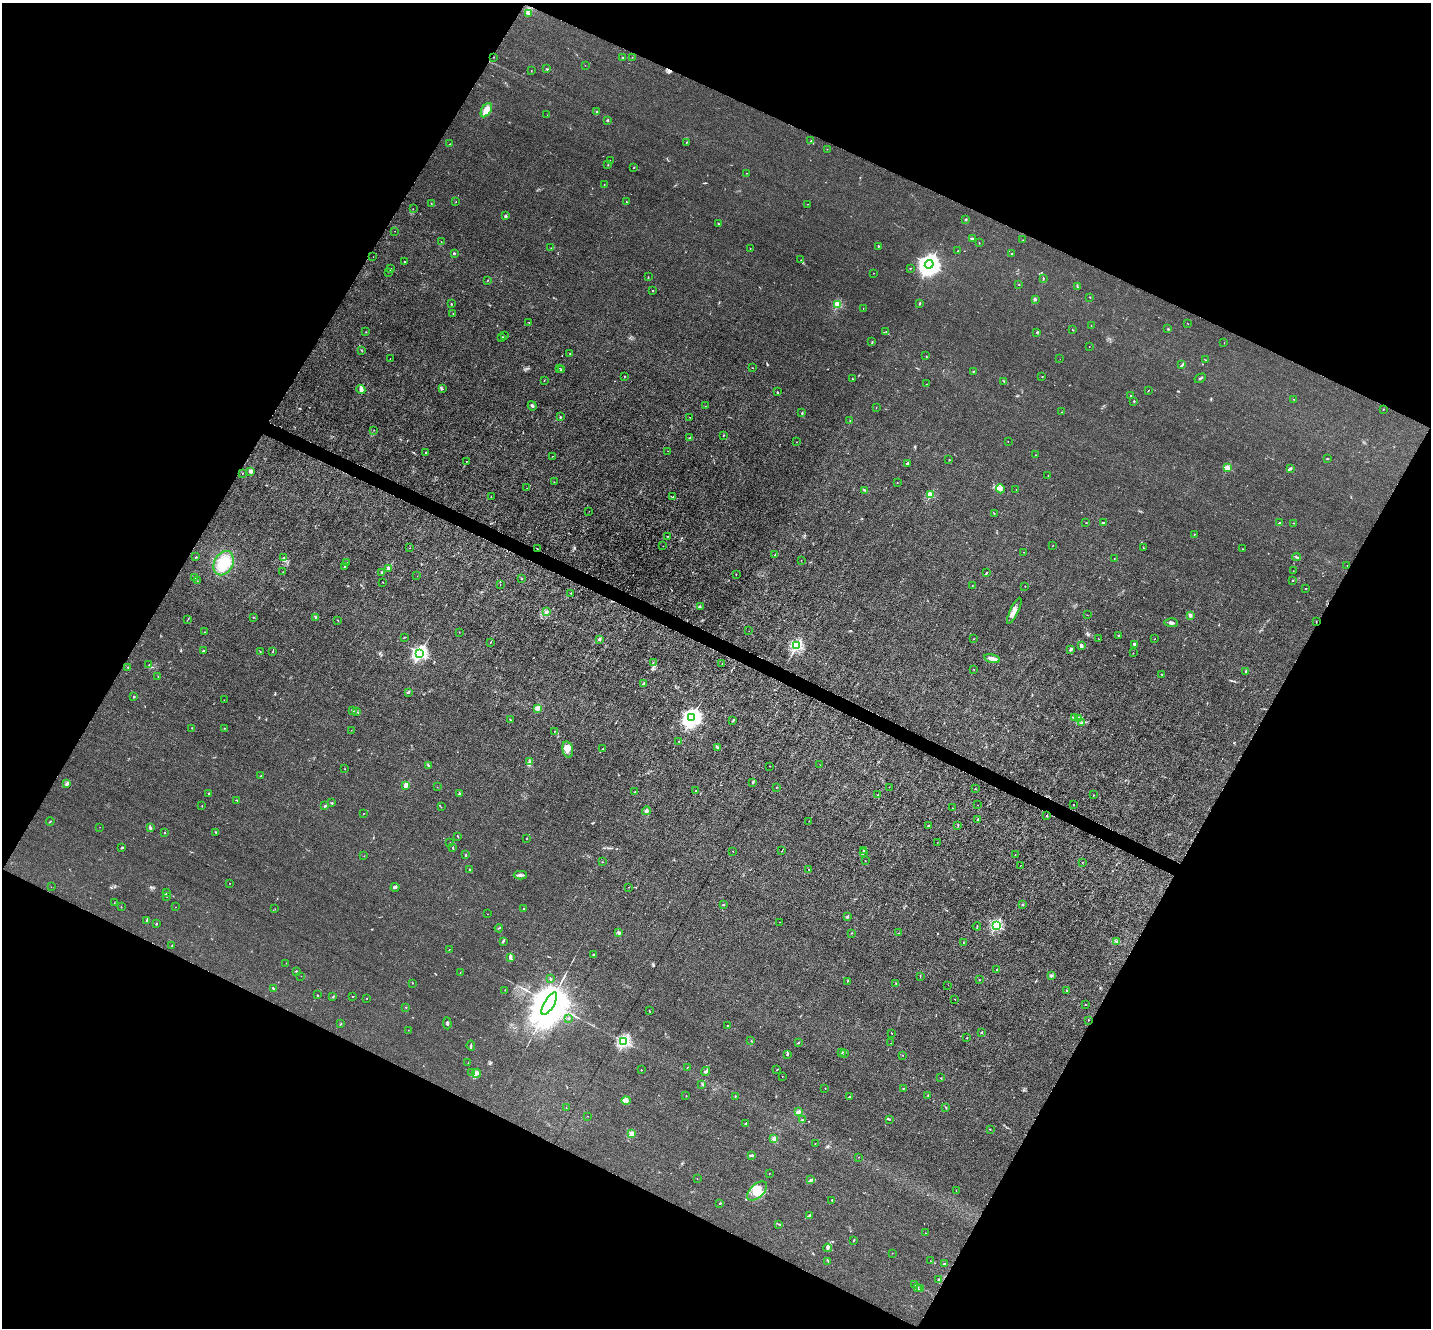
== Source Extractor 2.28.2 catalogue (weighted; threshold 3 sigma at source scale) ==
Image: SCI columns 1-5715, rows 143-5446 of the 5715 x 5726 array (HDU 1 of 3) = the unmasked area's bounding box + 8 px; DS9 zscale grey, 4 x 4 block average (1 PNG px = mean of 4 x 4 image px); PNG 1433 x 1330 px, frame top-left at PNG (2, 3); each listed source drawn as its Kron ellipse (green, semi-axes under 4 px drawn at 4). Shown black and unused: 46% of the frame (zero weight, under 3 of 6 exposures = <1% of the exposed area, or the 3 px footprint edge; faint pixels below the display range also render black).
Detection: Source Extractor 2.28.2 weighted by HDU 2 'WHT'. Background 0.0146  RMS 0.0037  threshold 0.0151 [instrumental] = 3 sigma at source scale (4.09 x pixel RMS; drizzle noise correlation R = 1.36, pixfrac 0.8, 0.05/0.05 arcsec/px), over >= 5 px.
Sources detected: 453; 3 too faint to see at this stretch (4 x 4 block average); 3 cosmic-ray / hot-pixel residue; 3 long thin detections or spike segments (spike, bleed or trail) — neither listed nor drawn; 9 coinciding with a brighter row at this scale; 16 inside a brighter listed object's ellipse — not listed separately; the other 419 listed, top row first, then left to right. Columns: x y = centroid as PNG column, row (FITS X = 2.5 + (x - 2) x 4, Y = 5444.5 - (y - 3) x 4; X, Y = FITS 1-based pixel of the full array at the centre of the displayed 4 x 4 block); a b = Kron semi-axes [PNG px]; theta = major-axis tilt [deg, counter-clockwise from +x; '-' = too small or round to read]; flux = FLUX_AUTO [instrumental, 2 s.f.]
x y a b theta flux
529 14 4 2 - 2.8
493 57 2 2 - 1.4
632 57 2 2 - 0.56
623 58 2 2 - 8.1
585 65 2 2 - 0.43
547 69 2 2 - 2
531 71 2 2 - 0.94
486 110 8 4 59 19
597 112 2 2 - 1.5
547 115 2 2 - 0.47
607 121 3 2 - 2
811 141 3 2 - 2.7
686 142 2 2 - 0.88
450 144 2 2 - 1.6
827 149 2 2 - 0.39
610 160 2 2 - 0.44
608 165 2 2 - 0.97
634 167 2 2 - 1.3
746 173 2 2 - 0.52
604 184 2 2 - 0.78
456 201 2 2 - 0.48
626 202 2 2 - 1.1
431 203 2 2 - 0.6
807 204 2 2 - 0.42
413 209 2 2 - 0.34
505 216 2 2 - 15
966 219 2 2 - 9.7
718 223 2 2 - 1.3
395 231 2 2 - 0.48
972 238 3 2 - 1.9
1023 240 2 2 - 0.51
441 242 2 2 - 0.57
979 243 2 2 - 0.88
879 246 2 2 - 0.77
551 248 2 2 - 0.61
750 248 2 2 - 0.82
958 251 2 2 - 1.6
454 253 2 2 - 6.9
1012 253 2 2 - 1.8
373 257 2 2 - 0.28
801 260 2 2 - 0.9
404 262 2 2 - 2.3
929 264 4 4 - 2200
910 268 2 2 - 1.2
391 269 2 2 - 7.7
388 272 2 2 - 0.32
873 273 2 2 - 0.65
648 277 2 2 - 0.85
1043 279 3 2 - 1.4
488 280 2 2 - 0.76
1019 284 2 2 - 0.92
1077 287 3 2 - 1.4
653 291 2 2 - 1.2
1090 297 2 2 - 0.76
1036 299 2 2 - 1.1
919 303 3 2 - 1.7
451 304 2 2 - 1.3
838 305 2 2 - 120
863 308 2 2 - 0.89
453 313 2 2 - 0.53
529 322 3 2 - 0.76
1187 323 4 2 - 0.67
1091 326 2 2 - 0.59
1168 329 3 2 - 1.6
1072 330 2 2 - 0.7
886 331 2 2 - 0.46
366 332 2 2 - 0.65
1037 332 2 2 - 1.2
505 336 2 2 - 1.1
502 337 3 3 - 2.2
872 342 2 2 - 1.4
1224 343 2 2 - 0.56
1089 347 2 2 - 0.44
361 350 2 2 - 0.95
570 353 2 2 - 0.75
926 356 2 2 - 0.98
390 359 2 2 - 0.89
1060 359 2 2 - 0.25
1206 360 2 2 - 0.76
1182 365 3 2 - 2.1
560 368 2 2 - 0.6
753 368 2 2 - 0.79
561 369 2 2 - 2.2
973 371 2 2 - 1.3
625 376 2 2 - 0.87
1042 376 2 2 - 0.67
1200 378 6 2 30 2.4
852 379 2 2 - 1
544 380 2 2 - 0.57
1004 381 3 2 - 1.1
926 384 2 2 - 0.47
442 389 2 2 - 0.72
361 390 5 4 - 5.6
1149 390 2 2 - 0.76
777 392 3 2 - 1.8
1131 396 2 2 - 1.3
1294 399 2 2 - 0.53
1134 401 2 2 - 2.9
532 406 5 2 - 3.7
706 406 2 2 - 0.45
876 408 3 2 - 0.48
1383 409 2 2 - 1.2
1062 412 2 2 - 0.48
802 413 4 2 - 1.5
560 417 2 2 - 4
690 417 2 2 - 0.57
850 420 2 2 - 0.78
374 430 2 2 - 0.48
723 435 2 2 - 1.2
690 438 3 2 - 2.9
1008 441 2 2 - 0.77
796 442 2 2 - 0.53
668 451 2 2 - 0.46
426 453 2 2 - 5
1036 455 2 2 - 1.1
552 456 2 2 - 0.49
1327 459 2 2 - 1.2
949 460 2 2 - 0.45
466 461 2 2 - 0.71
907 463 3 2 - 3.2
1227 468 2 2 - 71
1290 468 4 2 - 2.9
250 471 4 4 - 5.3
242 474 2 2 - 0.53
1048 475 2 2 - 0.55
554 482 2 2 - 1
897 482 2 2 - 0.87
527 488 2 2 - 0.6
1000 489 4 2 - 3.6
865 490 3 2 - 2.4
1016 490 2 2 - 0.42
930 495 2 2 - 110
491 497 2 2 - 0.87
672 497 2 2 - 1
589 511 2 2 - 0.6
994 513 2 2 - 0.64
1103 522 2 2 - 1.1
1086 523 2 2 - 0.95
1280 523 3 2 - 3.7
1294 523 3 2 - 1.2
1194 534 2 2 - 0.7
667 537 2 2 - 0.58
663 546 2 2 - 0.52
1052 546 2 2 - 0.55
409 548 2 2 - 0.46
1143 548 2 2 - 0.65
537 549 2 2 - 0.98
1242 549 2 2 - 0.82
1023 552 2 2 - 0.55
774 555 2 2 - 0.7
196 557 2 2 - 1
1297 557 4 2 - 2.2
284 558 3 2 - 2.4
1114 558 2 2 - 0.88
801 560 2 2 - 0.55
224 563 13 9 63 52
347 563 2 2 - 0.6
1347 565 2 2 - 0.64
345 567 3 2 - 1.3
389 568 2 2 - 36
1293 571 2 2 - 0.35
283 572 2 2 - 0.53
381 573 2 2 - 9.2
986 573 4 2 - 1.7
736 574 2 2 - 0.87
417 576 2 2 - 0.33
195 578 2 2 - 2
521 579 2 2 - 3.3
1293 580 2 2 - 1
197 581 2 2 - 0.98
382 582 2 2 - 0.91
500 584 2 2 - 0.4
972 585 2 2 - 0.45
1025 586 2 2 - 0.59
1306 589 2 2 - 0.85
571 593 2 2 - 1.3
700 607 3 2 - 2.1
1014 611 14 2 65 9.2
547 612 2 2 - 1.1
1087 615 2 2 - 0.49
1190 615 2 2 - 32
253 617 2 2 - 1.1
315 617 4 2 - 1.5
188 619 2 2 - 0.5
337 620 2 2 - 1
1316 621 2 2 - 0.84
1171 623 7 3 -2 5
749 631 2 2 - 0.31
204 632 2 2 - 1.4
459 632 2 2 - 0.65
1118 635 2 2 - 6.1
404 637 3 2 - 1.1
599 639 2 2 - 16
974 639 2 2 - 1.1
1099 639 2 2 - 0.36
1154 639 2 2 - 0.59
490 642 2 2 - 0.78
1135 644 3 2 - 2.9
797 645 2 2 - 370
1081 646 2 2 - 11
1071 649 3 2 - 4.7
203 651 2 2 - 2.3
260 652 2 2 - 0.78
273 652 2 2 - 0.98
420 653 3 2 - 570
1133 653 2 2 - 0.8
992 659 8 3 -14 11
653 663 2 2 - 0.88
722 663 2 2 - 0.83
149 665 2 2 - 0.62
128 667 2 2 - 1.8
974 669 2 2 - 0.64
1246 671 2 2 - 13
1162 675 2 2 - 0.79
158 676 2 2 - 0.79
644 684 2 2 - 20
408 692 4 2 - 1.7
134 697 3 2 - 1.4
224 700 2 2 - 0.38
537 708 2 2 - 48
353 710 3 2 - 1.4
356 712 3 2 - 2
1075 717 3 3 - 6.8
692 718 4 3 - 1300
1078 719 4 2 - 30
510 720 2 2 - 0.64
733 720 3 2 - 1.7
1081 723 2 2 - 0.9
192 728 2 2 - 0.56
225 728 2 2 - 0.65
351 730 2 2 - 0.37
554 731 2 2 - 0.46
679 741 2 2 - 0.69
717 747 4 2 - 3.1
568 749 8 5 -77 13
603 749 2 2 - 2.1
530 761 3 2 - 2
428 765 3 2 - 1.6
820 765 2 2 - 0.32
769 766 2 2 - 0.5
345 769 2 2 - 0.47
260 776 2 2 - 0.77
753 783 2 2 - 2.3
66 784 4 3 - 3.4
406 785 2 2 - 57
437 787 2 2 - 0.39
889 787 2 2 - 0.47
776 788 2 2 - 1.2
975 789 3 2 - 0.84
696 791 2 2 - 0.79
635 792 2 2 - 0.49
209 793 3 2 - 1.3
460 794 3 2 - 1.7
878 795 2 2 - 1.8
1093 795 2 2 - 0.78
237 800 2 2 - 1.1
332 803 2 2 - 2.2
1074 804 2 2 - 0.69
978 805 2 2 - 0.74
202 806 2 2 - 0.53
325 806 2 2 - 2.7
441 807 2 2 - 0.63
952 808 2 2 - 0.42
646 811 4 3 - 3.4
363 813 2 2 - 0.43
1047 816 2 2 - 1.6
978 819 2 2 - 2.6
50 821 4 2 - 1.3
809 821 2 2 - 0.5
958 825 2 2 - 0.8
928 826 2 2 - 7.4
100 827 2 2 - 0.31
150 828 3 2 - 4.6
216 832 2 2 - 1.7
165 833 2 2 - 4.9
458 836 3 2 - 1.2
526 839 2 2 - 0.55
450 842 2 2 - 0.42
937 843 2 2 - 0.49
122 848 3 2 - 2.8
453 848 2 2 - 0.76
864 850 3 2 - 2
733 851 2 2 - 0.62
782 851 2 2 - 0.68
863 853 3 2 - 2.1
466 855 3 2 - 1.3
1015 855 2 2 - 0.39
364 856 2 2 - 0.44
865 861 2 2 - 0.65
602 862 2 2 - 0.89
1082 862 2 2 - 1
1021 865 2 2 - 0.48
469 869 2 2 - 0.76
809 870 2 2 - 0.61
520 875 6 2 1 5.5
230 883 2 2 - 0.54
51 887 2 2 - 0.29
395 887 4 2 - 3.9
629 887 2 2 - 0.93
166 893 2 2 - 1.4
166 897 2 2 - 0.32
114 903 2 2 - 0.55
723 904 2 2 - 1.8
1023 905 2 2 - 1.1
121 907 2 2 - 0.92
175 907 2 2 - 0.31
275 909 2 2 - 0.5
523 909 2 2 - 1.4
487 914 2 2 - 0.41
847 917 3 2 - 3.8
147 920 3 2 - 1.5
780 922 2 2 - 0.42
156 924 2 2 - 2.4
996 925 2 2 - 310
977 926 4 2 - 1.7
499 928 4 2 - 1.7
619 933 3 2 - 5.8
851 933 2 2 - 0.9
898 933 2 2 - 0.76
503 941 3 2 - 2.6
1117 941 2 2 - 0.85
963 943 2 2 - 0.6
172 945 2 2 - 0.6
449 949 2 2 - 0.52
594 954 2 2 - 1.7
510 957 4 3 - 4.6
286 963 2 2 - 0.59
997 970 2 2 - 2.5
296 971 2 2 - 1.5
460 973 2 2 - 2.1
1051 975 3 3 - 3.5
301 976 2 2 - 0.38
920 976 2 2 - 0.94
550 978 3 2 - 1.4
980 980 2 2 - 0.34
847 981 2 2 - 0.73
412 983 2 2 - 0.77
896 984 2 2 - 1.6
948 985 2 2 - 0.31
273 989 4 2 - 2.2
505 990 2 2 - 0.81
1067 991 3 2 - 2.4
317 995 2 2 - 1.2
352 996 3 2 - 0.93
333 997 2 2 - 0.76
367 998 2 2 - 0.68
955 1000 2 2 - 0.51
549 1004 13 5 59 20000
1085 1005 2 2 - 1
406 1007 2 2 - 2.3
649 1011 3 2 - 0.93
569 1018 2 2 - 3.6
1088 1020 2 2 - 0.64
447 1023 6 2 -85 2.9
341 1024 3 2 - 0.95
728 1026 3 2 - 2.5
408 1030 2 2 - 0.43
981 1033 3 2 - 1.2
892 1034 2 2 - 0.58
967 1038 2 2 - 3.1
624 1041 2 2 - 390
751 1041 2 2 - 0.54
799 1042 2 2 - 1.4
891 1043 2 2 - 0.32
471 1046 5 2 - 2.3
842 1052 3 2 - 2.6
844 1053 3 2 - 1.4
787 1054 3 2 - 2.6
902 1055 2 2 - 0.67
468 1063 2 2 - 0.53
687 1067 2 2 - 0.59
777 1069 3 2 - 0.76
641 1070 2 2 - 1.3
705 1071 4 2 - 3.5
472 1072 4 2 - 1.9
477 1073 4 3 - 6.3
782 1076 2 2 - 1.1
941 1078 2 2 - 0.46
702 1084 3 2 - 1.1
825 1088 2 2 - 0.69
903 1088 2 2 - 1.2
686 1096 2 2 - 0.7
735 1096 2 2 - 0.75
928 1096 2 2 - 1.1
849 1097 3 2 - 1.5
626 1100 4 3 - 11
566 1107 2 2 - 0.7
946 1108 2 2 - 0.89
798 1112 4 3 - 5.2
588 1116 2 2 - 0.55
889 1119 3 2 - 2.2
802 1120 2 2 - 2.3
746 1124 2 2 - 3.2
990 1129 2 2 - 0.7
631 1134 2 2 - 51
774 1139 4 3 - 5
815 1144 3 2 - 0.66
752 1156 3 2 - 2
858 1157 2 2 - 0.37
769 1173 2 2 - 1.4
697 1178 2 2 - 0.39
810 1180 3 2 - 1.7
956 1190 2 2 - 0.63
757 1191 12 7 43 28
832 1200 2 2 - 0.98
720 1203 2 2 - 1.3
809 1215 4 2 - 2.1
779 1224 2 2 - 0.56
925 1233 2 2 - 0.33
853 1241 3 2 - 1.6
828 1248 4 3 - 4.3
892 1253 2 2 - 0.53
828 1261 2 2 - 0.78
931 1261 2 2 - 0.59
945 1263 3 2 - 1.2
939 1279 3 2 - 1.4
915 1285 2 2 - 0.88
917 1288 3 2 - 3.2
921 1288 2 2 - 0.67
Overlapping masked pixels (flux is a lower limit): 1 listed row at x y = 537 549
Diffuse or blended objects may show on this block-average render without a row.